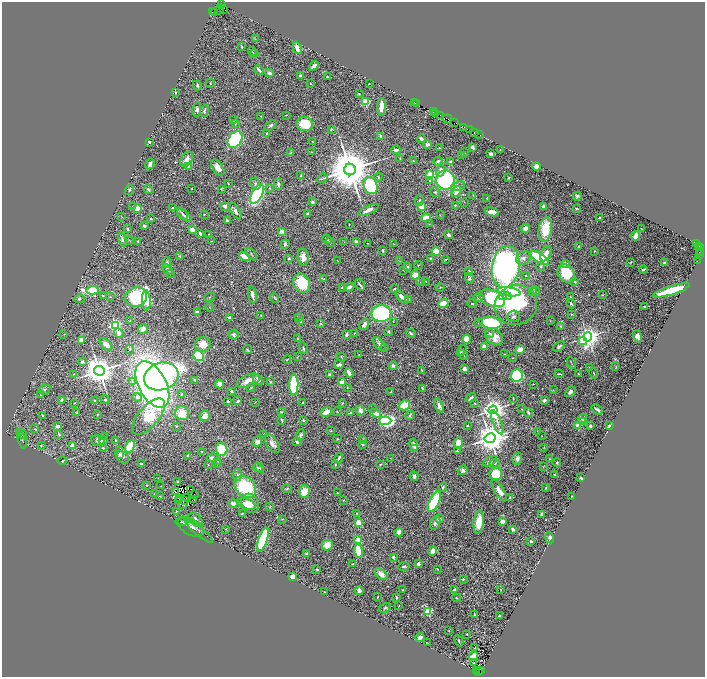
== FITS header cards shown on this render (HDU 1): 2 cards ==
NAXIS1  =                 1406
NAXIS2  =                 1350

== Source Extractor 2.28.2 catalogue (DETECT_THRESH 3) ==
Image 1406 x 1350 px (HDU 1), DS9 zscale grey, zoomed out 1/2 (1 PNG px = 2 x 2 image px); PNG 707 x 679 px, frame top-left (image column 2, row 1350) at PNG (2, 2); each listed source drawn as its Kron ellipse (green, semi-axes under 4 px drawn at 4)
Background 1.98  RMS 0.041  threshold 0.123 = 3 sigma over >= 5 px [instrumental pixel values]
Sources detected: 627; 65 cannot appear on this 1/2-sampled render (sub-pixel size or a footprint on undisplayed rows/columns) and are neither listed nor drawn; of the other 562, the 500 brightest by FLUX_AUTO listed and drawn (62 fainter detections omitted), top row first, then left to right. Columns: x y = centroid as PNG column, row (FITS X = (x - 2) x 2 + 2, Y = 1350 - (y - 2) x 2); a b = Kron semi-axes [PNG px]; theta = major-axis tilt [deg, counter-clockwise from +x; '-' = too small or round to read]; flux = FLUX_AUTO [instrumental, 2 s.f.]
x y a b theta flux
222 5 2 2 - 150
220 9 5 2 - 1100
223 9 4 1 - 230
213 11 3 2 - 390
214 13 2 2 - 86
255 39 3 2 - 3.8
241 47 4 2 - 9.3
297 48 6 3 -72 55
252 52 4 3 - 6.7
254 54 4 3 - 7
314 66 5 2 - 37
259 70 5 2 - 21
270 73 3 2 - 27
301 76 3 3 - 39
327 77 2 2 - 5.9
210 83 4 3 - 6.3
310 84 2 2 - 6.3
369 84 2 1 - 4.7
197 86 5 3 - 12
175 92 3 2 - 9.2
359 94 3 2 - 4.8
365 102 3 3 - 550
414 102 2 1 - 170
417 103 3 1 - 280
381 107 9 3 86 93
197 109 7 4 83 21
204 111 6 2 74 15
434 112 2 1 - 50
436 113 3 2 - 480
286 115 2 2 - 5.5
440 115 4 1 - 700
261 116 3 2 - 3.7
448 119 5 2 - 1100
234 120 3 2 - 8.5
454 123 2 1 - 120
235 124 3 2 - 4.4
305 124 8 7 - 250
271 125 7 3 37 17
464 127 2 1 - 160
331 129 3 2 - 10
470 130 4 1 - 230
474 132 2 1 - 310
267 133 4 3 - 9.4
479 135 3 1 - 200
381 136 2 2 - 95
235 139 9 6 54 870
421 139 4 3 - 18
312 141 3 2 - 4.4
149 142 3 2 - 16
427 144 4 4 - 18
473 147 3 2 - 28
439 148 2 2 - 5.8
500 149 2 2 - 4.3
396 150 5 3 - 24
312 152 3 2 - 3.4
291 153 3 2 - 7.7
465 153 2 1 - 3.4
491 154 4 3 - 22
461 155 3 2 - 6.3
187 159 8 5 61 42
400 159 4 2 - 5.9
413 161 2 2 - 18
438 161 5 3 - 18
451 162 2 2 - 61
150 164 5 3 - 35
536 166 4 4 - 62
189 167 2 2 - 130
218 168 9 5 -55 51
350 169 6 5 - 50000
441 171 6 4 69 58
430 174 3 3 - 360
301 176 4 3 - 7.1
378 177 4 3 - 10
322 178 6 3 35 8
509 178 2 2 - 6.5
430 180 3 3 - 6.8
445 180 9 9 - 1400
228 184 3 2 - 3.4
255 184 6 4 -67 16
278 184 6 3 -84 15
371 186 9 6 -67 590
458 186 7 4 19 51
192 188 2 1 - 3.2
269 188 4 3 - 7.1
148 189 5 3 - 14
129 190 5 3 - 9
221 190 4 2 - 4.7
457 191 6 3 52 48
435 192 5 4 - 13
257 194 10 5 62 1200
473 195 4 3 - 5.6
577 196 4 3 - 20
487 198 3 2 - 13
419 200 5 3 - 10
312 202 2 2 - 55
464 202 2 2 - 3.4
455 205 3 3 - 11
225 206 3 3 - 45
421 206 3 2 - 300
543 206 4 2 - 15
132 207 3 2 - 4.7
173 208 2 2 - 12
577 208 3 2 - 9.3
138 209 4 3 - 120
368 210 11 4 25 57
235 211 9 3 -59 28
492 212 7 3 -16 69
307 213 2 2 - 15
182 214 7 3 -47 17
204 214 3 2 - 5
184 215 9 3 -37 21
440 215 3 2 - 4.8
121 216 3 2 - 4.2
426 218 5 4 - 69
599 218 3 2 - 13
151 219 4 2 - 14
227 221 3 2 - 25
429 224 2 2 - 4.9
349 225 2 1 - 4.1
144 226 3 2 - 13
525 228 4 4 - 30
641 228 2 1 - 3.9
128 229 3 2 - 12
192 230 3 3 - 61
545 230 12 6 82 240
282 232 3 3 - 86
200 234 4 2 - 17
208 234 2 1 - 3.2
449 235 3 3 - 30
636 236 5 3 - 44
327 239 5 2 - 7.8
122 240 7 4 -71 22
129 240 4 2 - 6
138 241 2 2 - 20
212 241 3 2 - 3.7
330 242 5 3 - 8.4
344 242 3 2 - 3.2
356 242 2 2 - 84
368 243 2 1 - 3.5
696 243 4 2 - 360
285 244 5 4 - 14
394 244 2 2 - 3.4
579 246 3 3 - 8
698 246 3 2 - 240
700 247 3 2 - 400
383 251 4 2 - 9.9
436 251 4 3 - 250
594 251 3 3 - 3.8
701 251 4 2 - 1100
699 252 2 1 - 100
251 254 7 2 -49 6.8
546 254 8 5 64 47
700 255 4 2 - 300
180 256 4 3 - 6
244 256 6 3 -29 100
303 257 8 5 -84 62
431 258 3 2 - 11
523 258 7 6 - 33
540 258 10 4 -31 790
289 259 3 3 - 14
446 259 3 2 - 7.4
697 260 2 1 - 77
338 261 3 1 - 4
399 261 3 2 - 5
631 262 3 2 - 5.3
167 263 5 4 - 19
664 263 2 2 - 16
566 264 4 4 - 35
418 265 4 2 - 6
407 267 3 3 - 11
506 267 21 14 81 3600
541 267 4 3 - 11
643 269 4 2 - 12
168 270 6 3 -46 16
404 270 3 2 - 3.8
469 271 3 3 - 11
170 273 2 2 - 26
566 273 10 7 -52 300
415 275 4 4 - 140
526 275 2 2 - 8.4
469 278 5 3 - 15
324 279 2 2 - 6.3
426 281 2 2 - 5.7
421 282 3 3 - 4.9
575 282 3 3 - 6.1
302 283 10 8 -64 230
360 285 6 1 -53 15
349 287 5 3 - 31
440 287 4 2 - 3.7
342 288 2 2 - 8.5
394 288 3 2 - 9.1
92 290 6 3 3 1100
671 290 19 3 17 450
535 291 5 3 - 15
509 292 11 4 -8 2000
533 292 4 3 - 11
103 295 2 2 - 14
252 295 9 3 -79 31
602 295 3 2 - 4.6
503 296 4 3 - 470
507 296 4 3 - 520
110 297 3 2 - 3.4
136 297 11 9 20 590
209 297 5 2 - 5.7
402 297 8 3 -42 43
479 297 5 4 - 15
570 297 2 2 - 4.4
275 298 5 2 - 8.5
492 298 13 8 -20 900
79 299 5 4 - 13
409 299 3 3 - 13
146 300 10 3 -88 1000
443 303 5 4 - 99
472 303 4 2 - 5.8
571 304 5 2 - 10
516 305 21 19 22 590
645 306 3 2 - 8.8
210 307 4 2 - 4.2
197 312 3 2 - 17
381 313 10 8 1 1200
571 314 2 2 - 16
261 316 3 2 - 5.3
514 316 6 5 - 20
299 317 3 3 - 8.6
230 318 3 3 - 17
130 321 4 3 - 7.9
300 321 2 2 - 27
550 321 3 2 - 3.4
393 322 2 1 - 3.5
478 323 3 2 - 8
491 323 11 5 -10 660
321 324 3 2 - 8.1
364 324 6 4 55 48
115 325 3 3 - 1800
561 326 2 2 - 23
143 329 5 4 - 40
389 332 4 3 - 10
119 333 5 3 - 44
354 333 3 2 - 5.8
411 333 5 2 - 14
490 333 5 4 - 15
64 334 3 2 - 4.3
234 335 5 4 - 18
346 335 3 2 - 23
638 336 6 3 -69 55
494 337 10 7 -40 95
588 337 4 4 - 7400
297 338 4 2 - 5.2
467 339 4 4 - 100
81 340 2 2 - 190
583 341 4 3 - 200
106 344 7 4 -42 45
203 344 8 7 - 110
379 344 8 4 -50 23
484 346 3 3 - 27
559 346 6 4 34 17
385 347 3 2 - 4.1
304 348 6 2 -63 8.8
247 349 4 2 - 6.7
130 350 5 4 - 11
520 350 4 4 - 83
462 351 6 4 55 17
359 354 2 1 - 6.7
505 354 2 1 - 5.9
463 355 5 3 - 8.5
199 356 6 4 -43 330
297 357 2 2 - 4.1
341 357 4 2 - 6
513 358 2 2 - 4.2
287 360 4 3 - 6
82 362 3 3 - 19
572 363 6 2 -65 4.8
339 365 5 3 - 21
393 366 4 4 - 21
616 367 4 2 - 4.1
589 368 3 3 - 4.4
464 369 4 3 - 42
422 370 3 1 - 7
99 371 5 5 - 16000
349 373 5 3 - 45
594 373 5 2 - 7.4
73 374 3 2 - 7.1
559 374 5 2 - 7.1
578 374 2 2 - 7.2
329 375 3 2 - 18
161 376 17 13 17 2200
517 376 6 6 - 600
195 380 3 2 - 12
258 380 6 4 -45 25
248 381 12 6 22 100
132 382 4 4 - 14
270 382 3 3 - 11
342 382 3 3 - 49
152 384 25 14 -62 4300
220 384 4 4 - 63
533 384 3 2 - 4.3
294 385 11 4 89 470
251 388 5 2 - 6.2
347 388 2 2 - 3.6
422 388 4 2 - 5.5
44 389 6 4 27 15
553 390 3 2 - 3.2
231 391 2 2 - 38
390 392 2 2 - 4.1
570 392 6 3 50 24
41 394 3 2 - 5.9
181 395 4 3 - 6.5
137 397 5 4 - 25
471 398 6 2 37 18
513 398 3 2 - 5.8
105 399 4 3 - 12
61 400 4 3 - 15
544 400 4 3 - 17
95 401 2 2 - 23
228 401 2 2 - 42
238 401 3 2 - 17
255 402 2 1 - 3.9
74 403 2 1 - 3.2
303 403 2 2 - 7
342 403 2 2 - 4
475 403 3 2 - 5.2
404 405 6 4 33 200
439 406 7 3 -70 27
372 409 3 2 - 6.2
522 409 2 2 - 3.9
360 410 5 4 - 35
493 410 4 4 - 8100
597 410 6 2 -38 22
281 412 4 2 - 7.2
326 412 6 3 29 91
337 412 4 2 - 6.6
528 412 5 3 - 13
77 413 3 2 - 12
182 413 7 7 - 160
350 413 2 2 - 27
375 413 6 3 -26 59
97 414 3 2 - 5.4
42 415 2 2 - 5.1
410 415 5 3 - 11
205 416 5 5 - 61
148 417 22 10 49 490
582 418 5 3 - 17
282 420 4 2 - 8.4
304 420 2 2 - 47
385 421 6 4 1 1500
583 421 3 3 - 17
497 422 13 3 -69 30
57 426 3 3 - 31
177 426 2 2 - 5.8
467 426 3 2 - 7.9
577 426 4 3 - 53
590 426 3 2 - 13
609 426 3 2 - 32
35 429 4 2 - 5.5
331 431 2 2 - 4.1
538 431 3 2 - 3.6
19 432 3 2 - 5.1
22 434 4 2 - 6.3
264 434 2 2 - 6.7
59 435 4 3 - 10
301 435 5 3 - 16
542 436 2 1 - 3.8
104 437 4 2 - 6.3
490 438 5 5 - 16000
337 439 2 2 - 16
362 439 3 2 - 3.5
22 440 8 3 -75 11
103 440 4 4 - 20
116 440 2 2 - 20
98 441 7 5 -20 26
257 442 5 4 - 29
297 442 4 2 - 15
458 443 5 4 - 100
272 444 10 5 -55 48
362 444 2 2 - 35
414 445 6 3 -75 32
41 446 3 2 - 4.2
72 446 3 3 - 81
130 447 7 4 60 310
544 447 3 3 - 4.6
103 448 2 2 - 13
222 449 6 5 - 320
415 449 3 3 - 8.1
202 451 3 2 - 3.5
457 451 3 2 - 4.8
119 455 4 3 - 12
188 455 2 2 - 44
122 456 9 5 -63 37
212 458 6 4 13 25
339 458 5 3 - 13
390 458 2 2 - 3.6
517 458 6 5 - 30
549 459 3 2 - 4.4
62 461 4 4 - 7.8
218 461 4 2 - 5
490 461 8 3 31 33
557 462 4 3 - 7.9
141 463 3 3 - 13
495 463 6 3 21 16
217 464 4 3 - 7
380 464 3 2 - 5.9
208 465 2 2 - 3.4
335 465 3 2 - 8.8
543 466 3 2 - 3.5
258 468 5 3 - 8.7
259 468 6 3 -50 9.9
463 470 5 4 - 19
496 474 6 6 - 250
237 475 6 3 84 14
555 475 2 2 - 18
414 476 5 4 - 25
158 478 3 2 - 4.7
581 478 3 2 - 28
178 481 2 2 - 7.3
147 485 2 2 - 20
161 486 2 2 - 4.4
245 487 12 9 -46 540
443 487 4 3 - 11
546 488 3 2 - 5.5
191 489 2 1 - 5.5
287 489 4 3 - 8.8
304 491 6 5 - 130
499 491 12 4 -57 61
175 492 3 1 - 16
155 493 2 2 - 5.3
337 493 3 2 - 4.9
194 494 2 1 - 3.2
159 496 3 2 - 3.5
572 496 2 2 - 5.6
186 497 2 1 - 5.8
510 498 2 2 - 8.8
180 499 2 1 - 5.3
194 499 2 1 - 5.4
178 500 2 1 - 3.8
343 500 2 2 - 4.7
184 501 2 1 - 4.5
434 502 11 5 65 420
233 503 4 4 - 39
250 503 10 8 -56 110
247 504 9 5 -21 57
184 505 2 1 - 7.6
270 507 3 3 - 6.3
176 511 3 2 - 4.3
242 513 2 2 - 5.1
357 513 3 3 - 4.8
542 514 3 2 - 18
282 519 3 3 - 5
439 519 4 3 - 20
196 520 8 5 -44 39
502 521 4 3 - 35
181 522 6 4 -3 11
479 522 11 5 84 150
359 523 4 3 - 100
435 523 7 5 68 29
191 527 14 8 -30 57
226 529 3 2 - 3.9
513 529 3 2 - 22
199 531 18 4 -40 31
399 532 4 3 - 40
550 538 5 4 - 22
263 540 13 4 71 1000
358 540 4 2 - 110
531 541 3 2 - 13
327 545 5 5 - 77
358 551 7 4 -82 160
433 551 5 4 - 56
306 554 2 2 - 38
393 557 3 2 - 23
418 563 3 3 - 23
353 564 4 2 - 5.3
404 566 5 3 - 13
317 569 3 2 - 7.7
437 569 2 2 - 5.5
381 574 8 4 -37 47
293 577 4 3 - 65
463 579 2 2 - 22
455 589 4 2 - 23
501 589 3 1 - 5.4
359 590 4 3 - 31
403 590 2 2 - 6.2
325 592 3 2 - 4.4
378 597 2 2 - 6.5
396 598 3 2 - 15
457 598 4 2 - 5.8
399 606 2 1 - 3.6
385 608 6 4 31 13
428 611 3 3 - 650
475 615 2 2 - 5
499 615 2 2 - 5.7
449 631 3 2 - 3.6
467 634 2 2 - 4.7
420 637 4 3 - 29
459 641 6 2 -62 9.2
427 643 3 1 - 3.9
475 648 3 1 - 5.7
474 656 5 4 - 71
473 663 2 1 - 10
477 671 3 1 - 410
479 671 2 1 - 320
481 671 2 1 - 180
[62 fainter detections neither listed nor drawn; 65 sub-pixel or undisplayed-footprint detections neither listed nor drawn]